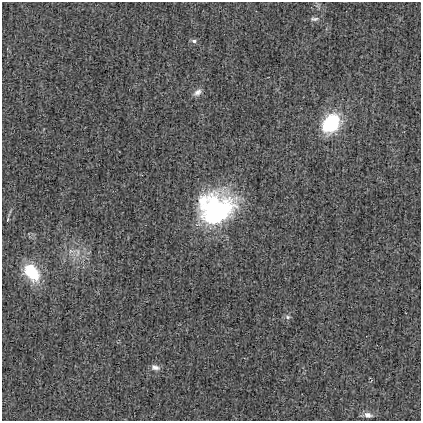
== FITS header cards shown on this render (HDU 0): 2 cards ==
NAXIS1  =                  419
NAXIS2  =                  419

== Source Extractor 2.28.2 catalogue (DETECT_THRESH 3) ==
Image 419 x 419 px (HDU 0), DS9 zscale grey, 1 PNG px = 1 image px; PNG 423 x 423 px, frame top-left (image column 1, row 419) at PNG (2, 2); no overlay
Background -1.98e-04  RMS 0.028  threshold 0.0826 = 3 sigma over >= 5 px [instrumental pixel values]
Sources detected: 13; all 13 listed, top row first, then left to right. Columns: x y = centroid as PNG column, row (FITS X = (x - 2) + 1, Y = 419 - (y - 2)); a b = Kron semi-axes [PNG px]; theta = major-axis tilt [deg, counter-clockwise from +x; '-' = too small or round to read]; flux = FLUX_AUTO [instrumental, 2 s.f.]
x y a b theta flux
314 19 11 6 2 5.9
194 41 7 5 -10 4.9
197 92 11 7 39 9.6
331 123 17 13 52 150
203 200 12 10 -5 24
215 212 39 32 41 290
8 220 6 3 80 2
71 251 11 6 0 9.4
77 252 15 7 -89 17
31 272 18 11 -54 100
288 317 7 6 - 4.5
155 367 11 7 -13 9
368 415 12 8 -12 11